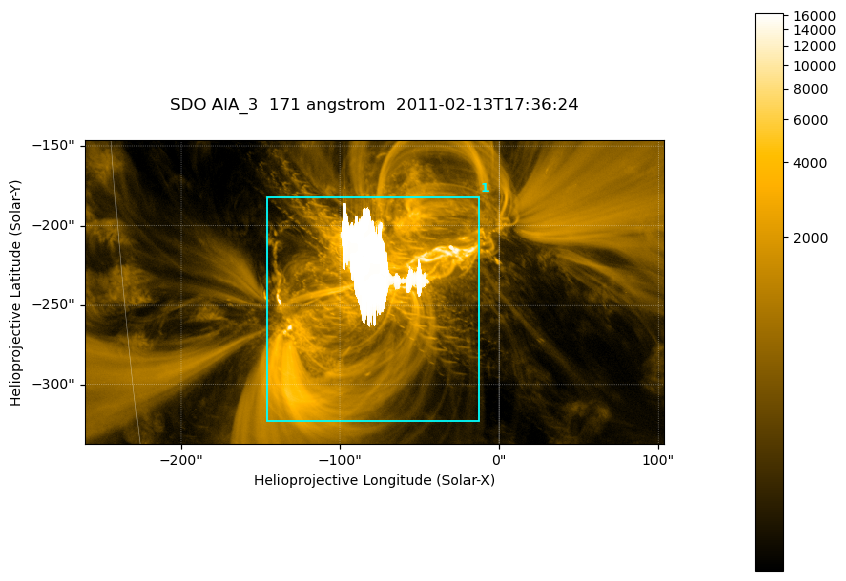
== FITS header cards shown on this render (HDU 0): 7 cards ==
TELESCOP= 'SDO     '           /
INSTRUME= 'AIA_3   '           /
WAVELNTH=                  171 /
WAVEUNIT= 'angstrom'           /
DATE-OBS= '2011-02-13T17:36:24.34' /
CTYPE1  = 'HPLN-TAN'           /
CTYPE2  = 'HPLT-TAN'           /

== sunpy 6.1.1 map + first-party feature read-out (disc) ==
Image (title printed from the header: SDO AIA_3  171 angstrom  2011-02-13T17:36:24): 607 x 318 px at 0.599 arcsec/px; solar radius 972 arcsec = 1622 px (partial field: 2.3% of the solar disc is inside the frame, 100% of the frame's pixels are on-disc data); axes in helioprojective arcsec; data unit not stated in the header (colour bar unlabelled)
Pointing: header CRPIX1/2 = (2056.06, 2043.72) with CRVAL1/2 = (0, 0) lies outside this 607 x 318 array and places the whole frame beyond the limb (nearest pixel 1.39 R_sun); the SolarSoft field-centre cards XCEN/YCEN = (-78.17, -241.7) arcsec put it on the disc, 1317 arcsec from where CRPIX/CRVAL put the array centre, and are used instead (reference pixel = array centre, CRVAL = XCEN/YCEN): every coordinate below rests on XCEN/YCEN
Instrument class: DISC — disc imager (sunpy class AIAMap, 171 A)
Bright regions (active regions / flare kernels): reference = the on-disc median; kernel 5 px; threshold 5 sigma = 1968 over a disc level ~383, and >= 1.15x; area >= 193 px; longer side >= 4 px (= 2.4 arcsec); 1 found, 1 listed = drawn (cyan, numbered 1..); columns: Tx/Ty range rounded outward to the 2 arcsec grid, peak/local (2 s.f.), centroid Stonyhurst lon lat
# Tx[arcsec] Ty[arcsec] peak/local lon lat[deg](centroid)
1 -146..-12 -324..-182 43 -5 -21